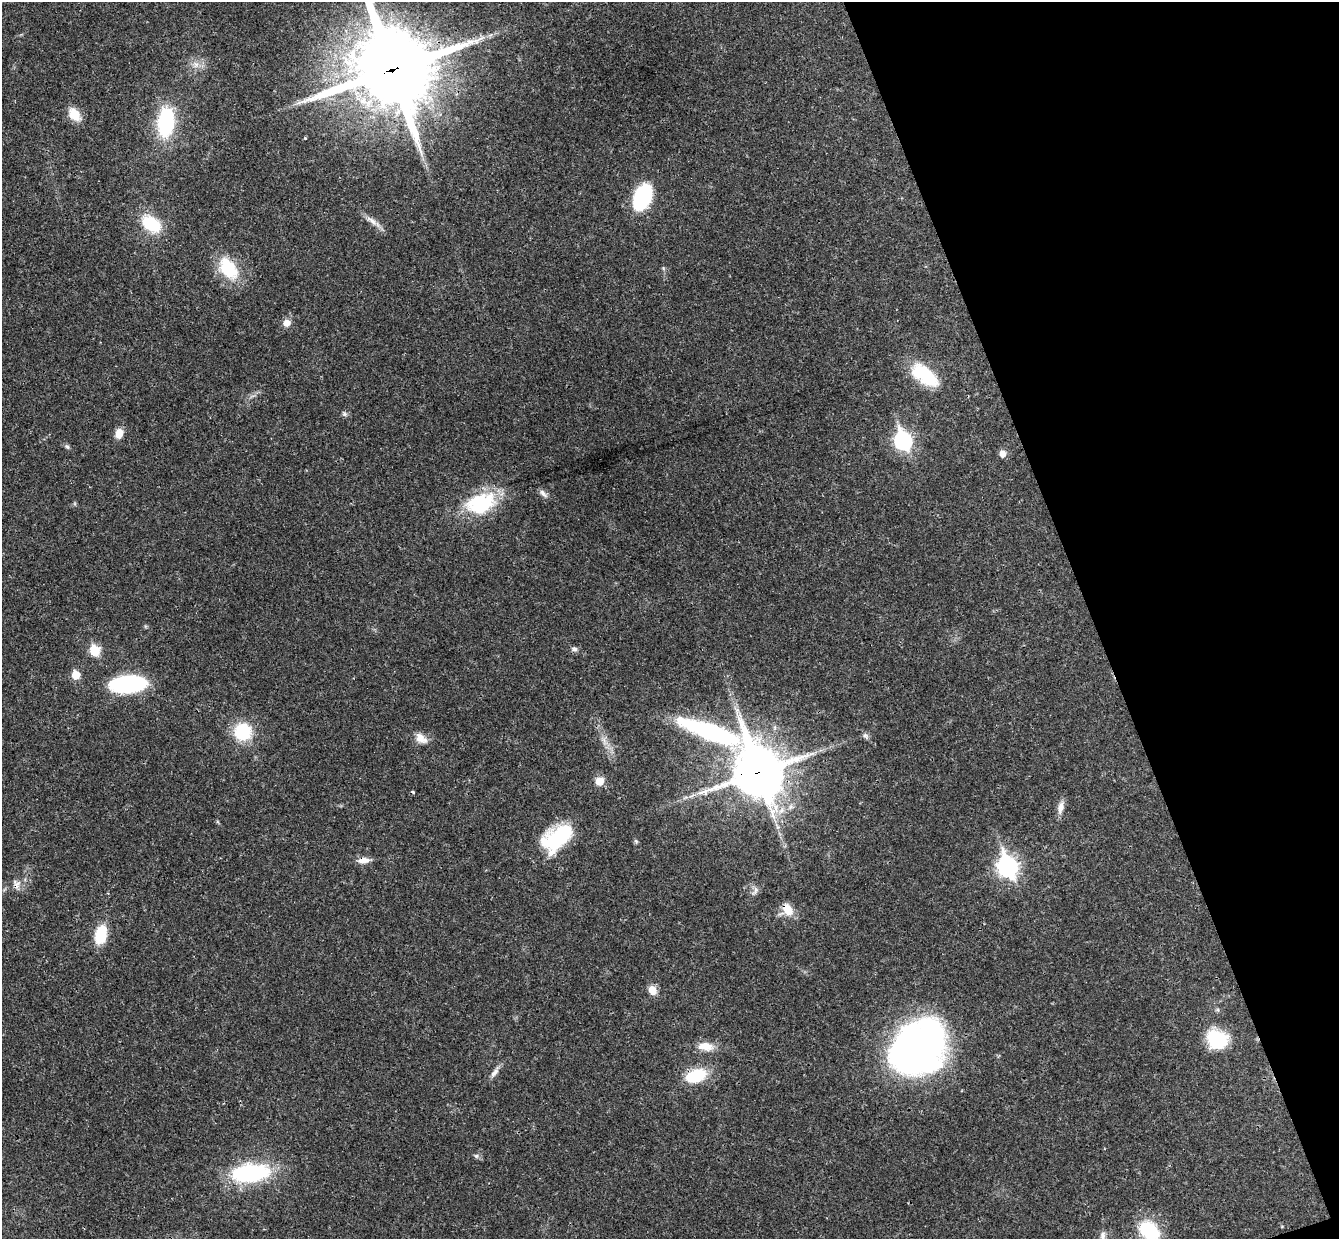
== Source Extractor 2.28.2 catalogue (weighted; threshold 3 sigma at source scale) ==
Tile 12 of 4 x 4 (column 4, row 3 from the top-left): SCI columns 4066-5402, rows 1408-2644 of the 5460 x 5411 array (HDU 1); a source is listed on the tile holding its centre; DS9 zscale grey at full resolution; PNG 1341 x 1241 px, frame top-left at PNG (2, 2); no overlay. Shown black and unused: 19% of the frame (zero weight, under 3 of 4 exposures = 6% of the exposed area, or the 3 px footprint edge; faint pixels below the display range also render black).
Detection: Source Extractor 2.28.2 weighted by HDU 2 'WHT'; one run over the whole footprint, this tile lists its part. Background 0.0325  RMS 0.0025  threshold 0.0114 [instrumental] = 3 sigma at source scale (4.5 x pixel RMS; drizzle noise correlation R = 1.50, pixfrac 1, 0.05/0.05 arcsec/px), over >= 5 px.
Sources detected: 51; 1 long thin detection or spike segment (spike, bleed or trail) — not listed; the other 50 listed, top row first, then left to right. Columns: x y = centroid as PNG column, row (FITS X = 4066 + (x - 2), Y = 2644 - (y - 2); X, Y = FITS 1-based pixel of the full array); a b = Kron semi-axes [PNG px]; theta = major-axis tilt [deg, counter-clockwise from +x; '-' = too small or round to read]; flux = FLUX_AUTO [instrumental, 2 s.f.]
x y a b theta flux
196 64 10 8 -54 1.6
392 69 30 28 -61 2300
74 114 14 9 -54 4.7
166 122 27 15 85 23
305 138 3 3 - 0.36
642 197 21 13 67 26
372 221 22 6 -38 2
151 224 18 12 -33 13
228 268 30 19 -55 11
663 268 6 4 -72 0.34
287 323 9 8 - 2
925 375 33 17 -36 12
344 414 7 6 - 0.56
119 433 11 8 71 2.7
903 441 9 7 -73 70
67 447 8 5 -61 0.51
1002 454 7 6 - 1.8
543 493 13 6 -49 1
481 503 38 24 20 18
574 649 8 6 -19 0.76
94 650 6 6 - 11
76 675 6 5 - 5.9
129 684 34 15 5 29
243 732 18 18 - 12
710 732 119 23 -16 46
865 735 9 7 -43 0.79
421 738 18 11 -35 2.5
758 772 19 16 -69 980
599 781 10 9 - 2.6
413 792 3 3 - 0.82
1060 807 17 8 78 1.8
557 838 37 21 38 19
636 841 7 4 -45 0.39
363 860 15 7 6 2
1007 867 10 8 -72 110
17 884 14 9 -69 1.7
755 891 13 6 62 1
787 909 16 10 -59 3.8
101 935 20 12 77 8
652 990 10 8 -70 2.7
1218 1010 6 4 -72 0.38
1217 1040 25 21 -26 12
706 1046 22 11 -8 3.4
918 1049 59 45 43 110
495 1072 17 6 55 1.4
696 1076 21 13 19 11
476 1156 6 6 - 0.52
250 1173 37 17 6 30
1149 1231 22 16 -41 14
1103 1235 11 7 85 1.1
Overlapping masked pixels (flux is a lower limit): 6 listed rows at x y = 392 69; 758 772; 363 860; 17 884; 787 909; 696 1076
Isophote crosses this tile's border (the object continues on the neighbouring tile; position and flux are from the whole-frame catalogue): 2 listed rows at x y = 392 69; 1149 1231